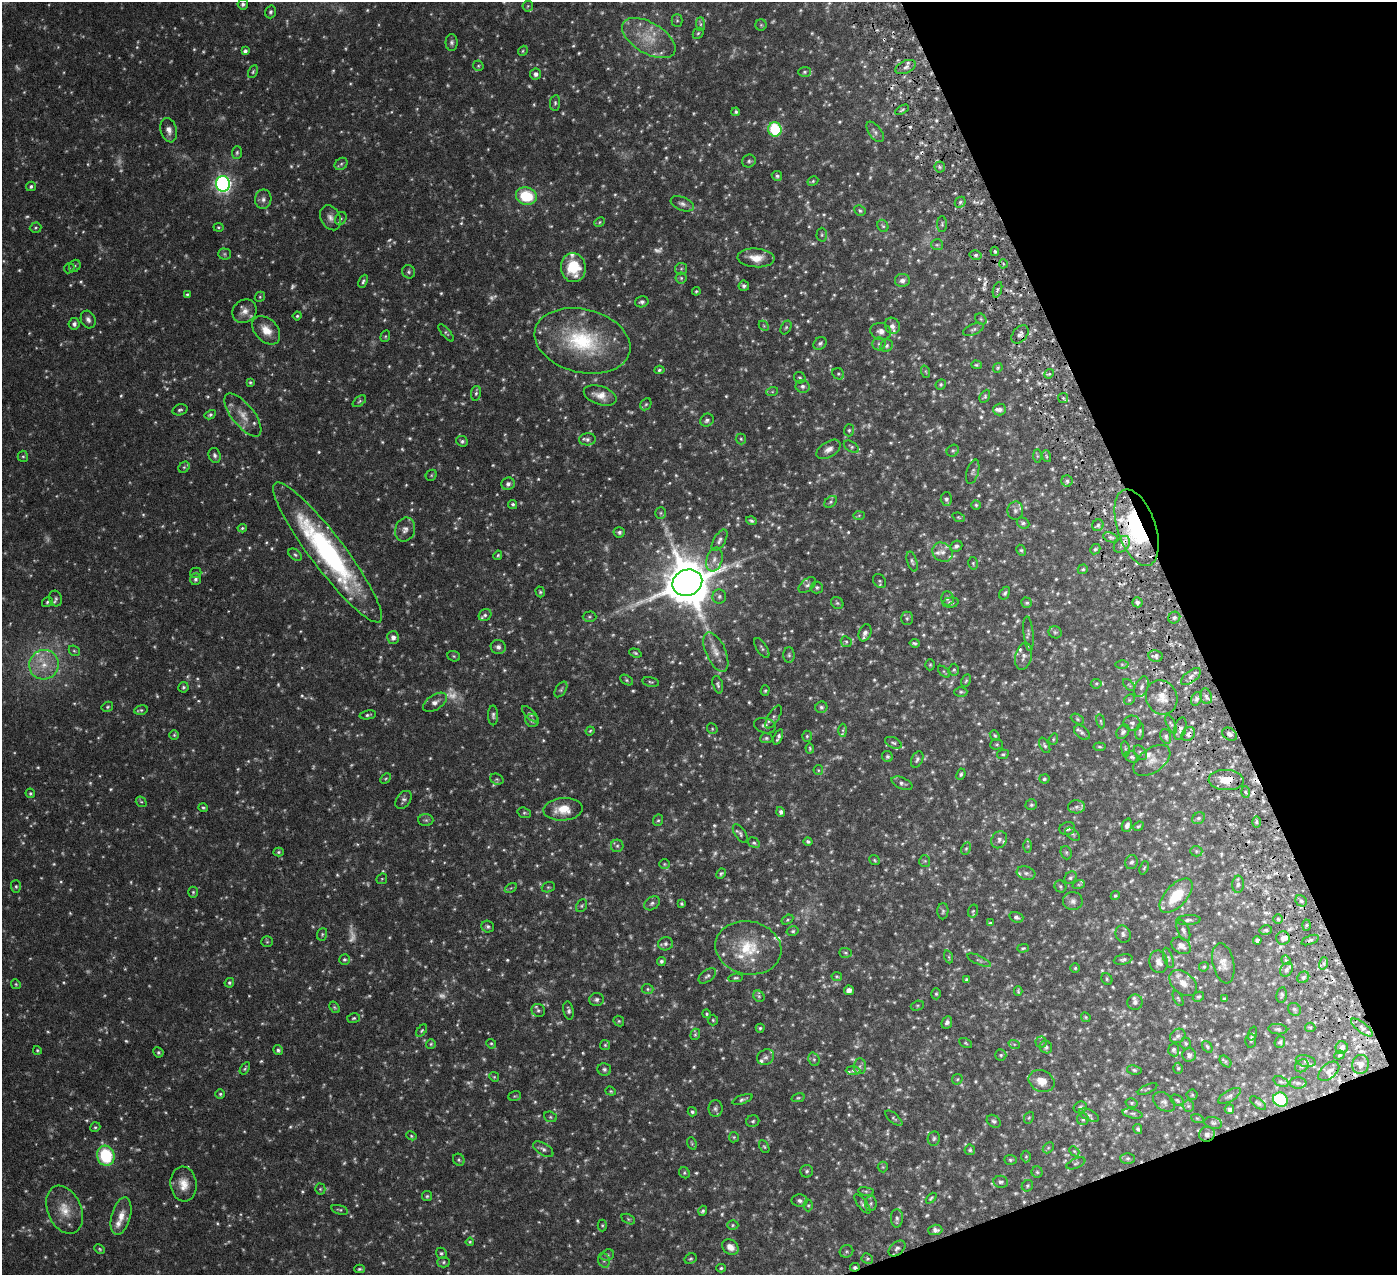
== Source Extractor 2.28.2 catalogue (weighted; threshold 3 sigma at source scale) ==
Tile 12 of 4 x 4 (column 4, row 3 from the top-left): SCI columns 4191-5585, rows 1438-2710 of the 5591 x 5550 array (HDU 1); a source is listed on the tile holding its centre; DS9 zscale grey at full resolution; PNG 1399 x 1277 px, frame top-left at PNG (2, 2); each listed source drawn as its Kron ellipse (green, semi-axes under 4 px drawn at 4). Shown black and unused: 18% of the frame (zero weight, under 3 of 6 exposures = <1% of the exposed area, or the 3 px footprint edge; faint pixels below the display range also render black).
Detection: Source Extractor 2.28.2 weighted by HDU 2 'WHT'; one run over the whole footprint, this tile lists its part. Background 0.139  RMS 0.0046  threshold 0.0188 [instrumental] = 3 sigma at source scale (4.09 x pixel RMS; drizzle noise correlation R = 1.36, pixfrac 0.8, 0.05/0.05 arcsec/px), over >= 5 px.
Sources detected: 1087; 237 too faint to see at this stretch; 9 cosmic-ray / hot-pixel residue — neither listed nor drawn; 34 inside a brighter listed object's ellipse — not listed separately; of the other 807, all 500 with FLUX_AUTO >= 0.55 (the completeness limit of this list) listed and drawn (307 fainter detections not listed), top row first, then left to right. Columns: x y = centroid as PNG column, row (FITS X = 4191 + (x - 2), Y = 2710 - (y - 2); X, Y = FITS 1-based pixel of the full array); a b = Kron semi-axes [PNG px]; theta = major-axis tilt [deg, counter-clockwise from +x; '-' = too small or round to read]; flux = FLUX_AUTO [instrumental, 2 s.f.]
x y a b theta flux
243 4 5 5 - 1.2
528 6 6 5 - 0.69
271 12 6 5 - 0.95
677 20 6 5 - 0.72
700 24 7 4 -90 0.95
761 25 6 6 - 0.7
698 33 6 5 - 0.69
649 38 30 15 -31 12
452 42 8 6 90 1.2
245 51 4 4 - 1.1
523 51 5 4 - 0.55
478 66 5 5 - 0.65
906 67 11 6 23 2
253 72 7 4 64 0.68
804 72 6 5 - 0.8
536 74 5 5 - 1.4
555 103 8 5 82 0.84
902 110 7 3 29 0.63
736 112 4 4 - 0.89
775 129 7 6 - 30
169 130 12 8 -76 2.7
875 132 12 6 -52 1.4
237 152 6 5 - 0.77
749 161 7 6 - 0.94
341 164 7 5 43 0.89
940 167 5 5 - 0.93
777 176 5 5 - 0.85
813 181 6 4 30 0.61
223 184 8 7 - 120
31 186 5 4 - 0.91
526 196 10 8 -17 18
263 199 10 8 80 1.9
960 202 6 5 - 0.79
682 204 12 7 -23 1.8
860 211 6 5 - 0.81
330 218 13 9 -62 2.8
341 218 7 5 53 0.89
599 222 6 4 25 0.57
942 224 8 5 90 0.85
883 226 6 5 - 0.72
218 227 5 4 - 0.57
36 228 6 5 - 0.62
822 235 7 5 89 0.72
937 245 6 5 - 0.84
995 251 5 3 - 0.63
224 254 6 5 - 0.7
976 255 6 5 - 0.99
756 258 18 9 -4 6.1
1003 264 4 3 - 0.56
75 266 6 5 - 0.76
69 268 5 4 - 0.56
573 268 14 12 -82 14
681 269 6 5 - 0.83
409 272 7 6 - 1
681 278 5 5 - 0.81
902 280 7 6 - 1.9
363 281 7 4 68 0.91
744 286 5 5 - 1.1
997 290 8 3 71 0.9
696 291 4 3 - 0.6
187 294 4 3 - 0.55
260 297 5 4 - 0.6
642 302 7 5 16 1.3
244 311 12 11 - 3.3
297 316 4 4 - 0.61
88 319 9 7 -65 1.7
981 319 6 5 - 0.69
74 324 6 5 - 1.4
764 326 6 4 -46 0.6
892 326 8 7 - 2.1
786 327 7 5 62 0.72
973 329 11 5 21 1.2
266 330 17 11 -46 5.9
881 331 10 8 -14 2.5
446 333 10 4 -49 0.78
1020 334 10 7 50 1.7
385 336 6 4 69 0.56
582 341 49 31 -13 39
820 343 7 5 34 1.1
879 344 6 6 - 1.2
887 346 6 6 - 1.1
976 365 5 4 - 0.61
998 368 5 4 - 0.58
659 370 5 4 - 0.77
926 372 6 4 -71 0.59
838 374 6 5 - 0.76
1049 374 5 4 - 0.68
800 378 6 5 - 0.76
250 382 4 3 - 0.64
941 384 5 5 - 0.69
803 386 7 6 - 1.4
772 392 6 4 19 0.65
476 393 7 5 79 0.95
600 395 17 9 -18 4.3
985 396 7 4 62 0.76
1063 398 5 5 - 0.64
359 401 8 4 38 0.72
646 404 6 5 - 0.72
180 410 8 5 17 0.97
1000 410 6 6 - 1.3
210 415 6 4 29 0.78
243 415 26 11 -51 6.1
707 420 7 6 - 1.3
849 430 6 5 - 0.79
587 439 8 6 4 1.4
741 439 5 5 - 0.65
462 441 6 5 - 0.97
851 447 8 5 -33 0.85
829 449 13 7 32 2.6
953 451 6 5 - 0.79
215 455 8 6 -69 1.2
23 456 5 5 - 0.65
1037 456 7 4 -89 0.61
1046 456 6 3 -71 0.59
184 467 6 5 - 0.72
973 472 12 6 74 1.1
431 475 6 5 - 0.57
1067 481 5 5 - 1
508 484 7 6 - 1.7
946 499 6 6 - 1
831 502 7 5 42 0.81
513 504 5 4 - 0.88
976 505 4 4 - 0.67
1015 511 9 8 - 1.7
661 513 6 5 - 0.72
859 515 6 4 2 0.59
959 517 6 4 -21 0.57
751 521 5 4 - 0.84
1023 523 7 5 -27 0.95
1098 525 6 5 - 0.95
242 528 4 4 - 0.64
1137 528 40 19 -71 59
405 529 12 10 70 2.6
619 532 6 5 - 1.1
1111 537 8 4 -19 1.1
719 540 12 6 59 1.5
1122 544 9 6 46 2.3
956 546 6 5 - 1.1
1095 549 6 4 42 0.75
1021 550 6 4 -61 0.64
328 552 87 17 -53 90
943 552 10 9 - 2.5
295 555 7 5 -37 0.91
498 555 5 4 - 0.61
714 559 12 8 73 2.6
912 561 10 5 -72 1.1
973 563 6 5 - 0.64
1083 569 5 4 - 0.69
196 573 6 5 - 0.57
195 579 6 5 - 1.2
879 581 7 6 - 0.75
687 583 15 13 22 2300
807 585 10 6 40 1.4
817 587 6 6 - 0.95
540 592 5 4 - 0.71
1005 593 7 4 58 0.84
719 597 7 7 - 1.2
947 598 7 6 - 1.1
56 599 8 6 -74 1.1
47 602 5 4 - 0.76
1137 602 5 5 - 1.1
837 603 6 5 - 0.78
951 603 8 5 6 1.4
1027 603 5 5 - 0.77
485 615 7 5 40 0.99
589 617 7 5 0 0.73
907 618 7 5 90 0.92
1174 618 6 5 - 1.1
1055 632 6 6 - 0.86
865 633 9 6 68 1.7
1028 634 17 5 -84 1.3
393 637 6 6 - 1.8
846 642 6 5 - 0.75
915 643 5 3 - 0.7
498 647 7 7 - 1.6
762 648 11 5 -57 0.97
74 651 6 5 - 0.67
716 652 21 10 -66 4.6
635 653 6 3 -19 0.62
789 655 8 5 -90 0.96
454 656 6 5 - 0.58
1024 656 14 8 76 2.2
1156 656 7 6 - 1.2
1122 664 6 4 -1 0.64
44 665 15 14 - 9.2
930 665 5 4 - 0.56
954 670 6 5 - 0.67
944 672 7 3 -46 0.59
1191 677 11 6 38 1.9
627 680 7 4 -28 0.71
966 681 7 4 63 0.64
651 682 8 5 -11 0.74
1096 684 5 5 - 0.62
718 685 9 5 -74 0.99
1129 685 7 4 -45 0.67
183 687 5 5 - 0.76
1141 687 11 6 68 1.5
561 689 9 5 57 0.85
765 691 5 4 - 0.59
961 692 6 4 0 0.73
1206 696 8 5 -72 1.4
1162 697 17 15 -68 6.1
1196 699 7 5 63 1.1
1129 700 6 4 45 0.65
435 702 13 7 33 2.5
107 707 6 5 - 0.72
821 707 6 5 - 1.1
141 710 7 5 13 0.82
530 714 10 4 -44 0.84
368 715 8 4 10 0.8
493 715 10 5 -90 1.1
774 717 13 5 60 1.3
1077 719 7 4 -28 0.66
532 720 7 6 - 1.2
1101 721 7 3 -81 0.57
1132 723 8 7 - 1.3
1171 724 10 4 -65 0.86
765 726 11 7 -16 1.5
1180 728 11 5 76 1.7
712 729 6 5 - 0.61
843 730 6 3 -90 0.6
590 731 4 4 - 0.57
1123 732 8 5 56 1.2
1140 732 8 4 81 0.67
1082 733 9 6 -39 1.1
1188 734 7 6 - 1.9
1230 734 8 5 -34 1.6
174 735 5 5 - 0.62
995 735 6 4 -49 0.6
807 736 5 4 - 0.7
1166 736 7 5 -73 1
778 737 8 3 68 1.3
766 738 6 5 - 0.89
1053 739 6 4 70 0.56
893 743 9 5 -25 1
997 744 6 5 - 0.66
1045 745 8 4 -62 0.93
1100 747 6 4 -6 0.56
810 748 5 3 - 0.58
1125 749 8 4 -82 0.71
1140 753 8 5 -53 0.92
1003 754 6 4 10 0.65
887 757 6 5 - 0.81
1132 757 7 5 -28 0.84
917 759 8 5 67 1.2
1152 760 21 12 35 4.5
818 770 5 4 - 0.58
961 774 6 4 64 0.79
386 779 6 4 44 0.56
497 779 7 5 -20 0.73
1044 779 5 4 - 0.72
1226 780 17 10 -2 7
902 783 11 5 -24 1.3
1245 792 6 4 -87 0.73
30 793 5 4 - 0.71
404 800 10 7 53 1.4
141 802 6 5 - 0.71
1031 805 6 5 - 0.78
203 807 5 4 - 0.68
1076 807 8 6 3 1.5
563 809 19 11 4 8.6
781 812 5 4 - 1.2
524 813 7 5 -19 0.79
1199 818 7 5 30 0.91
426 820 7 6 - 0.97
658 820 6 5 - 0.72
1256 822 6 4 89 0.6
1127 825 7 5 71 1.7
1138 826 5 4 - 0.6
1067 828 8 6 17 1.5
740 834 11 5 -56 1.1
1073 834 8 5 -38 0.83
999 840 9 7 57 1.5
808 841 4 4 - 0.79
754 843 6 5 - 0.78
617 846 6 6 - 1
1028 846 6 4 89 0.62
966 848 6 4 63 0.67
1196 851 6 5 - 0.74
279 852 5 4 - 0.74
1066 853 7 5 -70 0.8
875 860 6 4 -38 0.57
925 861 5 5 - 0.67
1131 862 7 6 - 1.1
664 864 5 5 - 0.56
1144 868 7 3 71 0.61
1026 873 9 6 -18 1.3
721 874 5 3 - 0.7
1070 878 7 5 44 0.84
382 879 6 5 - 0.58
1079 884 6 4 18 0.57
1238 884 8 5 87 1.2
16 886 6 5 - 0.74
1060 886 6 5 - 0.8
548 887 6 5 - 0.63
511 888 6 4 32 0.64
193 892 5 4 - 0.64
1115 896 5 4 - 0.71
1176 896 21 11 47 14
1073 901 10 9 - 1.8
1301 901 6 5 - 1
652 903 8 6 34 1.3
682 904 4 3 - 0.57
582 906 7 5 56 0.75
943 911 8 5 89 0.95
973 911 7 5 74 0.64
1016 917 7 5 -18 1.3
1278 919 4 4 - 0.58
787 920 6 4 32 0.62
1188 920 12 5 3 1.3
990 923 4 3 - 0.63
1306 925 5 3 - 0.6
488 927 6 6 - 1.1
1183 930 11 6 -67 1.5
1266 930 6 5 - 0.89
793 931 6 4 14 0.71
322 934 6 5 - 0.76
1123 934 9 7 -71 1.3
1283 938 7 6 - 1.9
1257 940 4 4 - 0.93
1310 940 9 4 22 0.89
267 942 6 5 - 0.61
665 944 7 6 - 1.4
1181 946 10 7 -32 2.5
748 948 33 26 -12 20
1023 948 6 3 2 0.63
845 953 6 5 - 0.68
949 957 7 4 -71 0.69
1168 958 10 4 -73 0.93
344 960 5 5 - 0.79
979 960 13 4 -25 0.96
1123 960 9 5 12 1.1
1286 960 5 4 - 0.71
661 961 4 4 - 0.97
1159 962 11 9 -80 2.9
1223 963 20 10 -78 4.1
1324 963 6 4 72 0.96
1204 967 5 4 - 0.6
1075 968 4 4 - 0.6
1286 970 7 5 56 1.4
707 976 10 5 38 1.2
837 976 5 4 - 0.6
1303 977 6 5 - 1.1
736 978 7 4 5 0.71
967 979 4 3 - 0.76
1107 979 6 5 - 0.58
229 983 5 4 - 0.78
1183 983 16 10 -41 4.2
16 984 5 4 - 0.56
648 989 6 5 - 0.78
849 990 5 5 - 1.8
1018 991 5 3 - 0.6
936 994 5 4 - 0.66
1282 995 8 5 80 0.82
759 996 6 5 - 0.77
1198 997 6 4 28 0.72
1178 998 8 3 -63 0.55
1224 999 4 3 - 0.67
596 1000 7 6 - 1.2
1135 1002 8 7 - 1.4
917 1006 6 4 18 0.63
335 1007 6 4 -53 0.61
1294 1009 7 6 - 0.85
538 1010 7 6 - 0.95
569 1010 9 5 -78 1.2
707 1014 4 4 - 0.6
1086 1017 5 4 - 0.6
354 1018 6 4 16 0.72
713 1020 5 5 - 0.61
619 1021 6 5 - 0.64
947 1022 6 5 - 1.3
1310 1027 5 4 - 0.56
760 1028 4 4 - 0.71
1362 1028 13 5 -37 1.8
1278 1029 9 5 -5 1.1
422 1030 7 4 52 0.67
1252 1033 7 4 71 0.67
695 1034 6 4 69 0.67
1178 1036 8 6 34 1.4
1251 1041 7 5 84 0.69
1041 1042 5 5 - 0.72
1280 1042 6 5 - 0.77
966 1043 7 4 -28 0.6
1186 1043 6 5 - 0.74
431 1044 5 5 - 0.6
491 1044 5 4 - 0.57
1014 1044 6 3 -18 0.56
605 1045 5 5 - 0.6
1046 1047 6 6 - 1.3
1207 1047 6 4 -52 0.65
1342 1048 6 6 - 1.7
37 1050 4 4 - 0.55
278 1050 5 5 - 0.97
1174 1050 6 5 - 0.82
158 1052 5 5 - 0.78
1001 1055 5 5 - 0.76
1189 1055 7 7 - 1.5
1339 1055 5 4 - 0.73
766 1057 9 7 31 1.5
814 1059 7 5 -70 0.89
1225 1061 7 4 -44 0.67
1306 1061 10 5 -12 1.2
1361 1064 9 8 - 2.4
860 1066 8 6 88 1.2
1302 1066 7 6 - 1
245 1068 7 4 57 0.69
1178 1068 5 4 - 0.64
604 1069 7 6 - 1.1
853 1070 7 4 0 0.9
1134 1070 7 4 -9 0.78
1329 1071 12 7 40 1.9
494 1077 5 4 - 0.56
957 1079 6 5 - 0.64
1041 1081 13 10 -24 5.5
1281 1082 8 5 -21 0.8
1298 1083 8 6 0 1.1
1147 1089 10 3 26 0.56
611 1091 5 4 - 0.59
220 1094 5 5 - 0.69
1192 1095 5 5 - 0.57
515 1096 6 5 - 0.56
1229 1096 13 5 30 1.5
798 1098 7 4 13 0.65
742 1099 10 4 20 0.98
1177 1100 7 5 -32 0.72
1280 1100 7 7 - 32
1164 1102 12 8 -37 1.9
1132 1103 6 5 - 0.75
1258 1103 9 4 -38 0.76
1188 1106 6 5 - 0.86
1080 1107 6 5 - 0.99
715 1109 8 7 - 1.3
1229 1109 5 4 - 1.2
692 1112 5 4 - 0.83
1132 1114 10 4 -12 1.1
1089 1115 11 5 -25 1.3
550 1117 6 5 - 0.69
894 1118 10 4 -40 0.8
1029 1118 6 4 68 0.6
1197 1118 6 4 -19 0.67
1083 1119 6 5 - 0.89
753 1121 6 6 - 0.86
994 1121 7 5 -36 1
1213 1123 9 6 -15 0.95
95 1127 5 4 - 0.63
1138 1129 5 4 - 0.86
1207 1134 8 7 - 2
411 1136 5 4 - 0.57
734 1137 5 5 - 0.56
934 1138 7 6 - 0.94
692 1143 6 4 -70 0.6
764 1147 7 4 -61 0.66
1048 1148 6 4 45 0.73
543 1149 11 6 -32 1.5
970 1150 5 5 - 0.68
1074 1151 6 4 -43 0.55
106 1156 10 8 -75 26
1026 1156 6 5 - 0.61
1128 1158 7 5 0 0.94
459 1160 6 5 - 0.73
1010 1160 6 5 - 0.73
1076 1163 10 5 23 0.89
883 1167 5 5 - 0.55
807 1171 6 6 - 0.86
1037 1172 5 5 - 0.68
684 1173 6 5 - 0.65
1001 1182 7 6 - 1.2
183 1184 17 13 -83 6
1027 1186 6 5 - 0.7
320 1189 5 5 - 0.68
866 1191 8 4 -8 0.71
427 1196 5 5 - 0.65
931 1198 6 4 46 0.67
800 1201 8 6 -4 1.2
871 1203 7 6 - 1.1
862 1204 12 4 -52 1
808 1205 6 4 -90 0.63
65 1210 25 16 -66 9.3
340 1210 9 4 -16 0.72
703 1211 5 4 - 0.8
121 1216 19 9 75 5.3
897 1218 9 6 89 1.2
628 1219 7 4 -26 0.68
602 1225 6 4 89 0.59
733 1225 5 5 - 0.66
935 1230 7 5 1 1.7
470 1242 4 4 - 0.56
730 1247 9 7 -39 3.4
897 1248 10 6 41 1.3
100 1249 5 3 - 0.57
846 1251 7 6 - 0.89
441 1253 6 5 - 0.83
607 1255 7 5 21 0.89
690 1259 6 5 - 0.69
867 1259 6 5 - 0.72
604 1260 7 6 - 1.1
443 1262 6 5 - 0.73
855 1267 4 3 - 1.1
721 1268 5 4 - 0.65
360 1269 5 3 - 0.71
Overlapping masked pixels (flux is a lower limit): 7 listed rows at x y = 1098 525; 1137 528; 1188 734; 1226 780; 1280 1100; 1207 1134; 855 1267